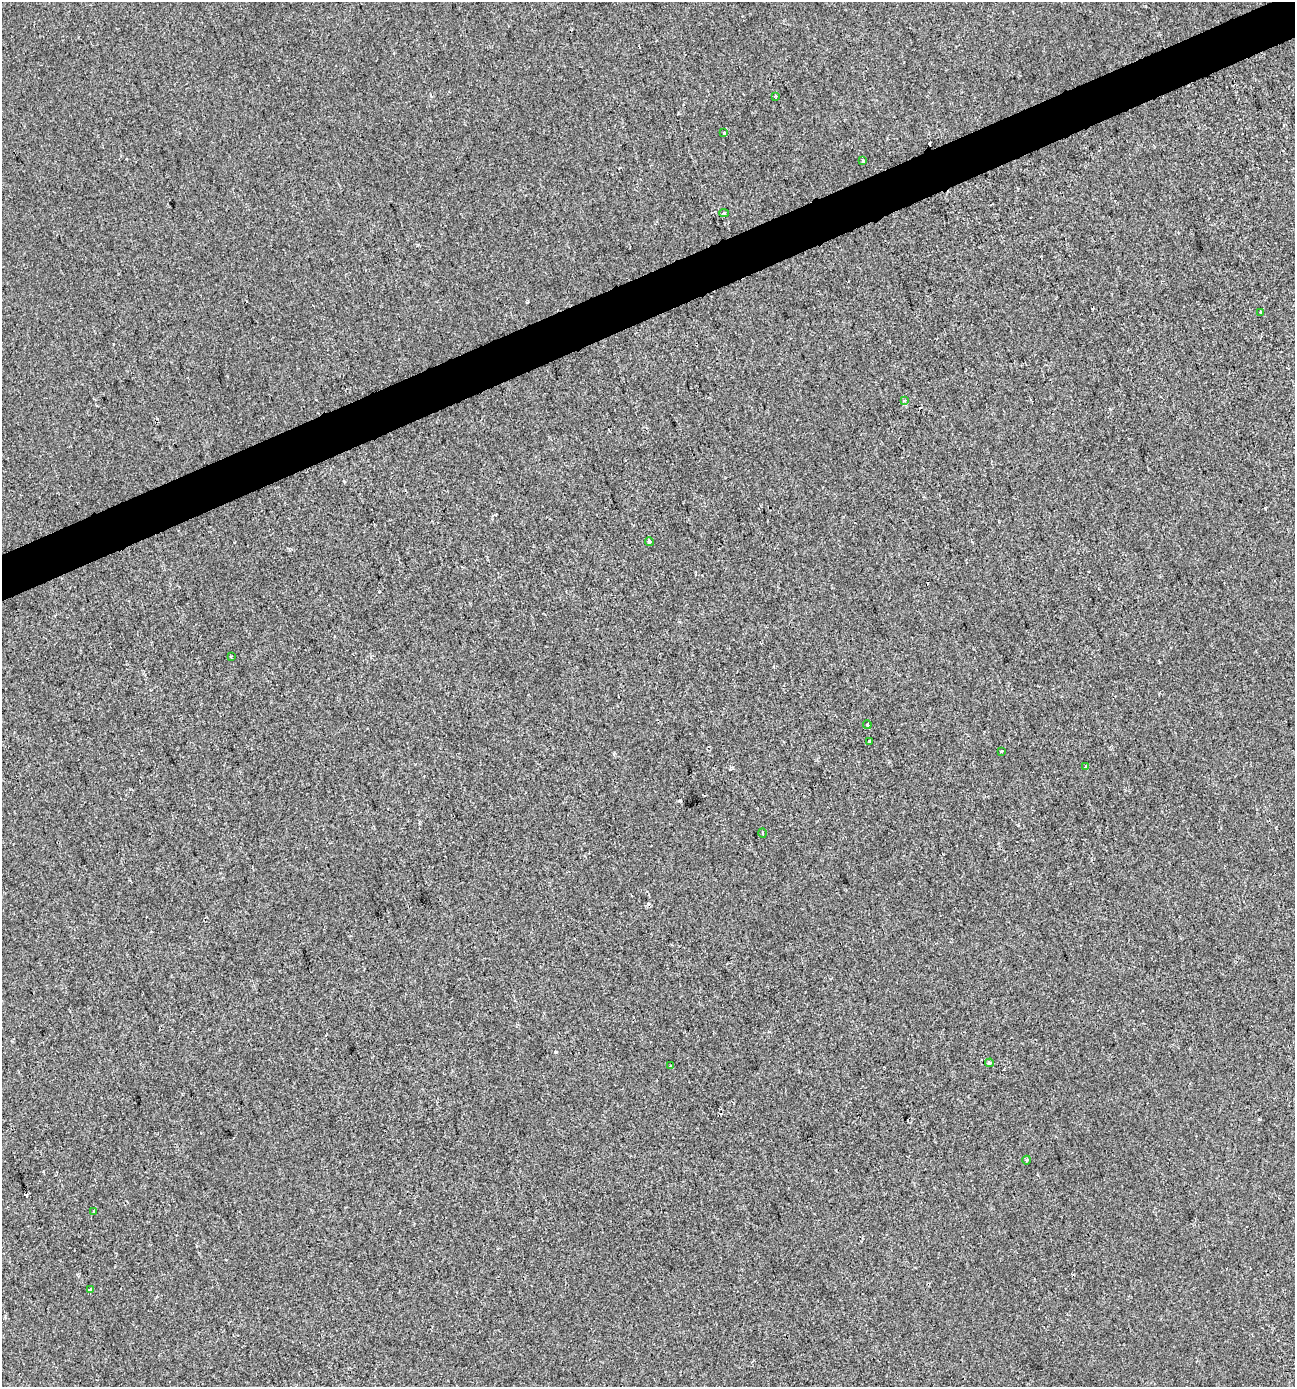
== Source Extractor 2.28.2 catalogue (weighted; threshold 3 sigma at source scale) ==
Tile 10 of 4 x 4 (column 2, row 3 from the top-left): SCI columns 1371-2663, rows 1385-2769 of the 5383 x 5538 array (HDU 1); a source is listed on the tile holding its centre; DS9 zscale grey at full resolution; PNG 1297 x 1389 px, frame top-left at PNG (2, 2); each listed source drawn as its Kron ellipse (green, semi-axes under 4 px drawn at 4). Shown black and unused: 3% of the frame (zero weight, under 2 of 3 exposures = <1% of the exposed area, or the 3 px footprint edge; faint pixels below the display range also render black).
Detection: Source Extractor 2.28.2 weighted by HDU 2 'WHT'; one run over the whole footprint, this tile lists its part. Background -1.12e-04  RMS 0.0051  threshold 0.0231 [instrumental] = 3 sigma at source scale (4.5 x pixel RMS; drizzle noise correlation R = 1.50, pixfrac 1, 0.0396/0.0396 arcsec/px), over >= 5 px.
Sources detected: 24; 6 cosmic-ray / hot-pixel residue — neither listed nor drawn; the other 18 listed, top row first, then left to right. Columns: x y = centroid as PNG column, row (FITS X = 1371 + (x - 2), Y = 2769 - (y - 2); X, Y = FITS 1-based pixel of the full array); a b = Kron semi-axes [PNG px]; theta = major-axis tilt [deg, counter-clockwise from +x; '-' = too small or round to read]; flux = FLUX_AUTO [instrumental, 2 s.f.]
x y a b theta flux
775 96 3 3 - 1.6
724 133 3 3 - 1.3
863 160 4 3 - 1.6
724 213 5 3 - 1.3
1260 312 3 2 - 0.75
904 401 4 3 - 0.63
649 542 4 3 - 2.9
231 656 3 3 - 0.39
867 725 4 3 - 2.7
870 741 3 3 - 1.8
1001 751 3 2 - 0.4
1086 766 4 3 - 1.1
763 833 4 3 - 0.48
990 1063 4 3 - 1.3
671 1065 4 3 - 0.37
1027 1160 4 3 - 0.5
94 1212 4 3 - 0.77
90 1290 3 3 - 1.8